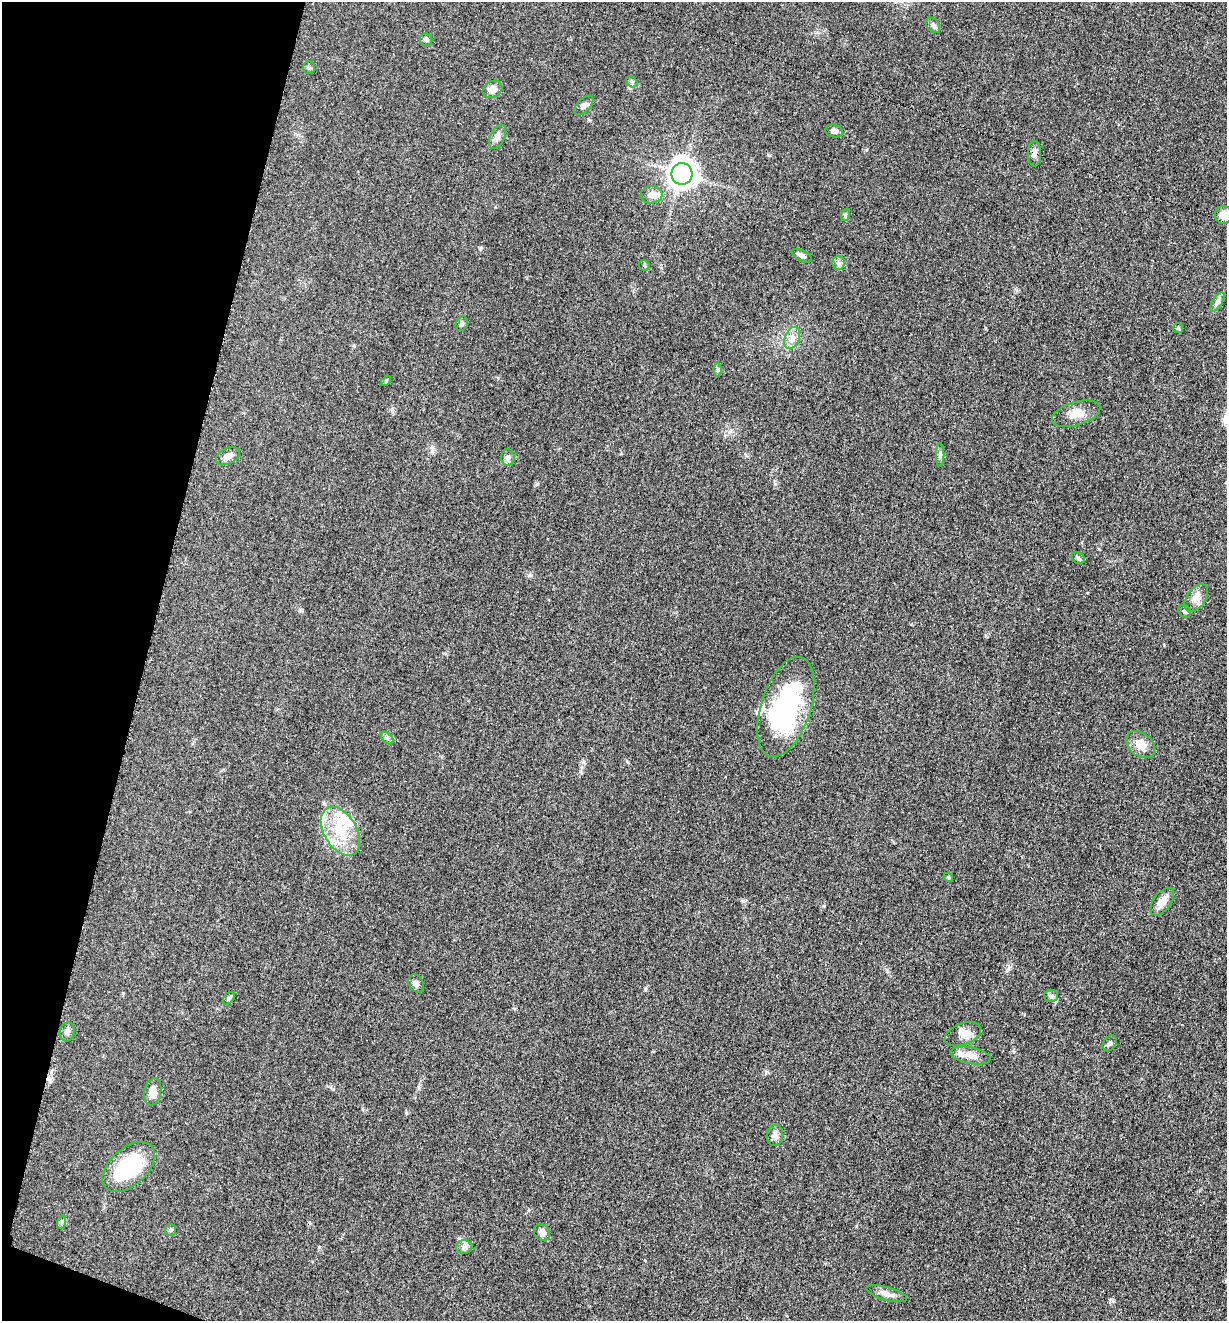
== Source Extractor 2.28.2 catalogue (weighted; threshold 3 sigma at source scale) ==
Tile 9 of 4 x 4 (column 1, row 3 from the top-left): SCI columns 264-1488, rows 1330-2648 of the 5304 x 5292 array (HDU 1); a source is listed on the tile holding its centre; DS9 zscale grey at full resolution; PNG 1229 x 1323 px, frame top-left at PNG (2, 2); each listed source drawn as its Kron ellipse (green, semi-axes under 4 px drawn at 4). Shown black and unused: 12% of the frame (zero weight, under 3 of 5 exposures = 1% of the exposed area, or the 3 px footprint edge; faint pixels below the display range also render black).
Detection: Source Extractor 2.28.2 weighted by HDU 2 'WHT'; one run over the whole footprint, this tile lists its part. Background 0.0509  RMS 0.0056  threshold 0.0251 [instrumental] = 3 sigma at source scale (4.5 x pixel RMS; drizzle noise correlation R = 1.50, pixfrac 1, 0.05/0.05 arcsec/px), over >= 5 px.
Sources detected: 57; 7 inside a brighter listed object's ellipse — not listed separately; the other 50 listed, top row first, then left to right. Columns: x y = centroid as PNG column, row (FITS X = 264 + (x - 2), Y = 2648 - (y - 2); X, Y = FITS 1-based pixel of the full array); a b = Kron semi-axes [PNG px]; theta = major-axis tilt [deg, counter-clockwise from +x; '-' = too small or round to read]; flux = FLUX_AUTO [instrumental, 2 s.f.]
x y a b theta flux
933 25 9 6 -50 1.4
426 40 6 6 - 1.3
309 68 6 5 - 0.96
632 82 6 5 - 0.91
492 89 10 8 28 4.1
584 105 12 6 45 2.1
834 131 9 6 -13 2
497 137 13 7 64 2.6
1034 154 13 6 -90 2.9
682 174 11 10 - 410
651 195 11 9 5 4
845 215 6 4 72 0.78
1224 215 9 8 - 4.9
802 256 11 5 -25 1.7
838 263 7 6 - 1.6
644 265 5 5 - 0.8
1217 302 11 5 57 1.8
462 324 7 5 63 1.3
1178 328 5 5 - 0.82
792 338 11 7 67 3.4
718 370 6 4 89 0.93
386 381 6 3 47 0.6
1076 414 25 11 17 7
940 455 12 2 90 1.1
228 456 13 8 26 3.1
508 458 8 6 89 1.6
1078 558 7 5 -30 1.1
1196 598 15 9 55 4.5
1185 611 7 5 -47 1.1
786 707 52 25 72 77
387 738 7 4 -45 1.3
1140 744 16 11 -41 6.8
340 831 27 16 -59 19
948 877 5 4 - 0.56
1162 902 16 8 54 5.5
416 984 9 7 -59 1.9
1051 996 6 6 - 1.3
229 998 7 4 50 0.93
67 1032 9 7 77 2
963 1034 19 10 21 5.2
1110 1043 9 6 56 1.5
971 1056 20 8 -11 4.3
153 1092 14 8 80 4.3
775 1135 10 8 81 2.3
129 1167 31 18 42 41
62 1222 7 4 72 0.9
170 1230 6 5 - 0.88
542 1232 9 7 -49 2.9
464 1247 8 6 1 1.8
887 1294 21 6 -16 3.5
Isophote crosses this tile's border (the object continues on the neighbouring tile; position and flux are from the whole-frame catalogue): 1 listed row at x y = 1224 215
Unlisted compact peaks at least as high as the median listed source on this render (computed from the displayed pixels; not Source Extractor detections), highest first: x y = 743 901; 537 484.